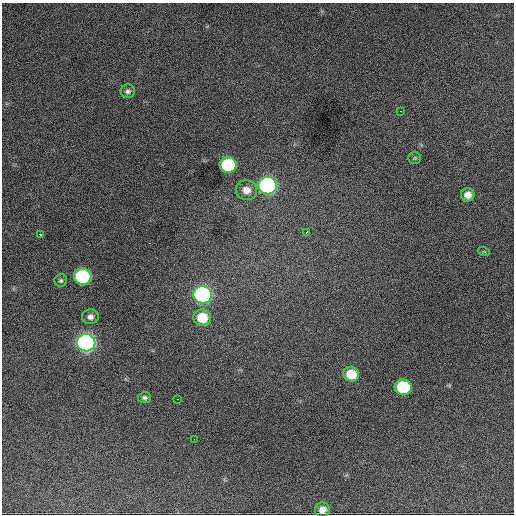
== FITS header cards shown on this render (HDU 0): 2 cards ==
NAXIS1  =                  512 / Axis length
NAXIS2  =                  512 / Axis length

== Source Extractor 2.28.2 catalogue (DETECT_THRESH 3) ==
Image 512 x 512 px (HDU 0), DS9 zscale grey, 1 PNG px = 1 image px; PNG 516 x 516 px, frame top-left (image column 1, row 512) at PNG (2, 3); each listed source drawn as its Kron ellipse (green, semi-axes under 4 px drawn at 4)
Background 1080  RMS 32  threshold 95.7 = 3 sigma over >= 5 px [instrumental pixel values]
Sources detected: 22; all 22 listed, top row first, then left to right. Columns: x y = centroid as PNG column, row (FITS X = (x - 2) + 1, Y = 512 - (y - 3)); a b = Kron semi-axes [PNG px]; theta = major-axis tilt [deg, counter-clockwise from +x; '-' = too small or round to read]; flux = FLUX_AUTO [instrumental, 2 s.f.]
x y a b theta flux
128 91 7 6 - 6300
401 111 3 2 - 2500
415 158 6 5 - 3200
228 165 8 8 - 180000
267 186 9 8 - 540000
246 190 11 10 - 20000
468 195 7 6 - 16000
307 232 3 3 - 3800
40 234 3 2 - 10000
484 252 6 4 -19 2400
83 277 9 8 - 250000
61 280 6 6 - 4300
202 295 9 8 - 580000
90 317 8 7 - 9200
202 318 9 8 - 59000
86 343 9 9 - 920000
351 374 8 7 - 52000
403 387 8 8 - 150000
144 398 7 5 -6 5100
177 399 3 2 - 4200
194 439 2 2 - 3500
322 510 7 7 - 17000